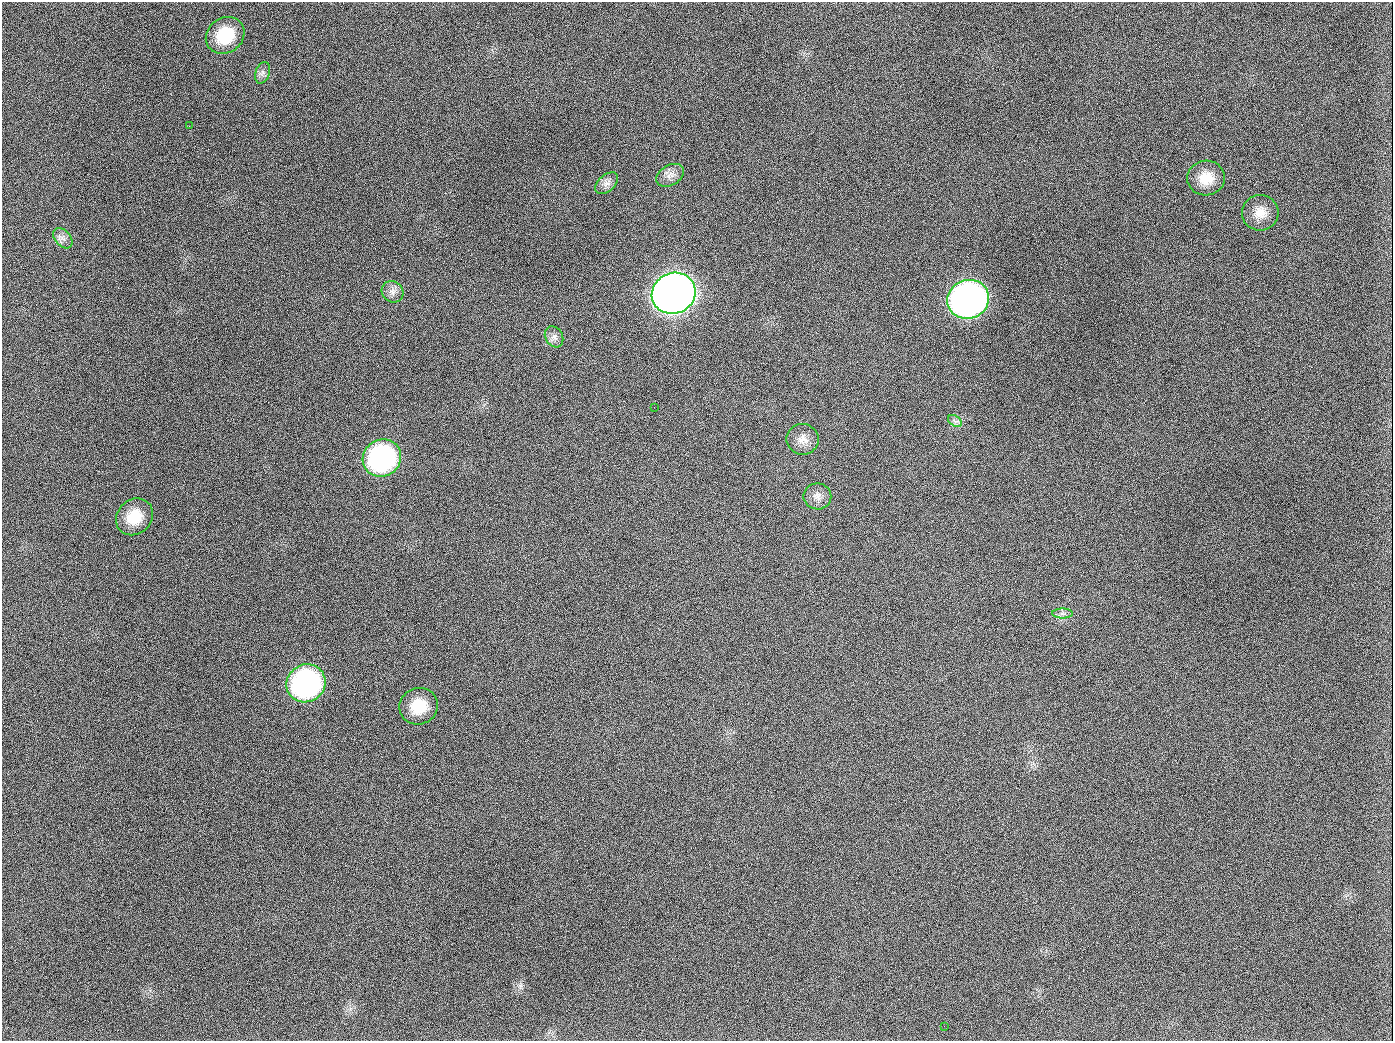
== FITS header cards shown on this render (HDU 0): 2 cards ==
NAXIS1  =                 1391
NAXIS2  =                 1039

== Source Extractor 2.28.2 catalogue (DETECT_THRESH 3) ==
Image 1391 x 1039 px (HDU 0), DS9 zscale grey, 1 PNG px = 1 image px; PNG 1395 x 1043 px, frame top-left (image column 1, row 1039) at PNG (2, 2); each listed source drawn as its Kron ellipse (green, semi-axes under 4 px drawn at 4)
Background 1370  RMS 66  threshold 198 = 3 sigma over >= 5 px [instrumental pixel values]
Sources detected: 22; all 22 listed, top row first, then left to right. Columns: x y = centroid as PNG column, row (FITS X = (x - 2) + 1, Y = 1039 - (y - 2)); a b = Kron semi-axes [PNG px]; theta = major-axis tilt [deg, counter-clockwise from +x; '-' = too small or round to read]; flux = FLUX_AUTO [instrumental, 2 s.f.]
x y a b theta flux
225 35 20 17 36 2.0e+05
263 73 11 7 71 2.0e+04
189 126 3 2 - 7.7e+03
670 175 15 10 31 3.6e+04
1206 178 19 17 7 9.5e+04
607 183 13 8 41 2.7e+04
1260 213 18 18 - 6.7e+04
63 238 12 7 -48 2.4e+04
393 292 11 10 - 2.9e+04
674 293 22 20 25 5.9e+06
968 299 21 19 20 2.6e+06
554 337 11 8 -60 2.4e+04
654 407 2 2 - 3.8e+03
955 421 8 5 -34 1.4e+04
803 439 16 15 - 4.9e+04
382 458 20 18 37 8.8e+05
817 496 14 13 - 3.8e+04
135 517 20 17 43 1.3e+05
1063 613 10 5 0 1.6e+04
306 683 20 18 35 1.0e+06
419 706 19 18 - 1.3e+05
944 1026 2 2 - 6.2e+03